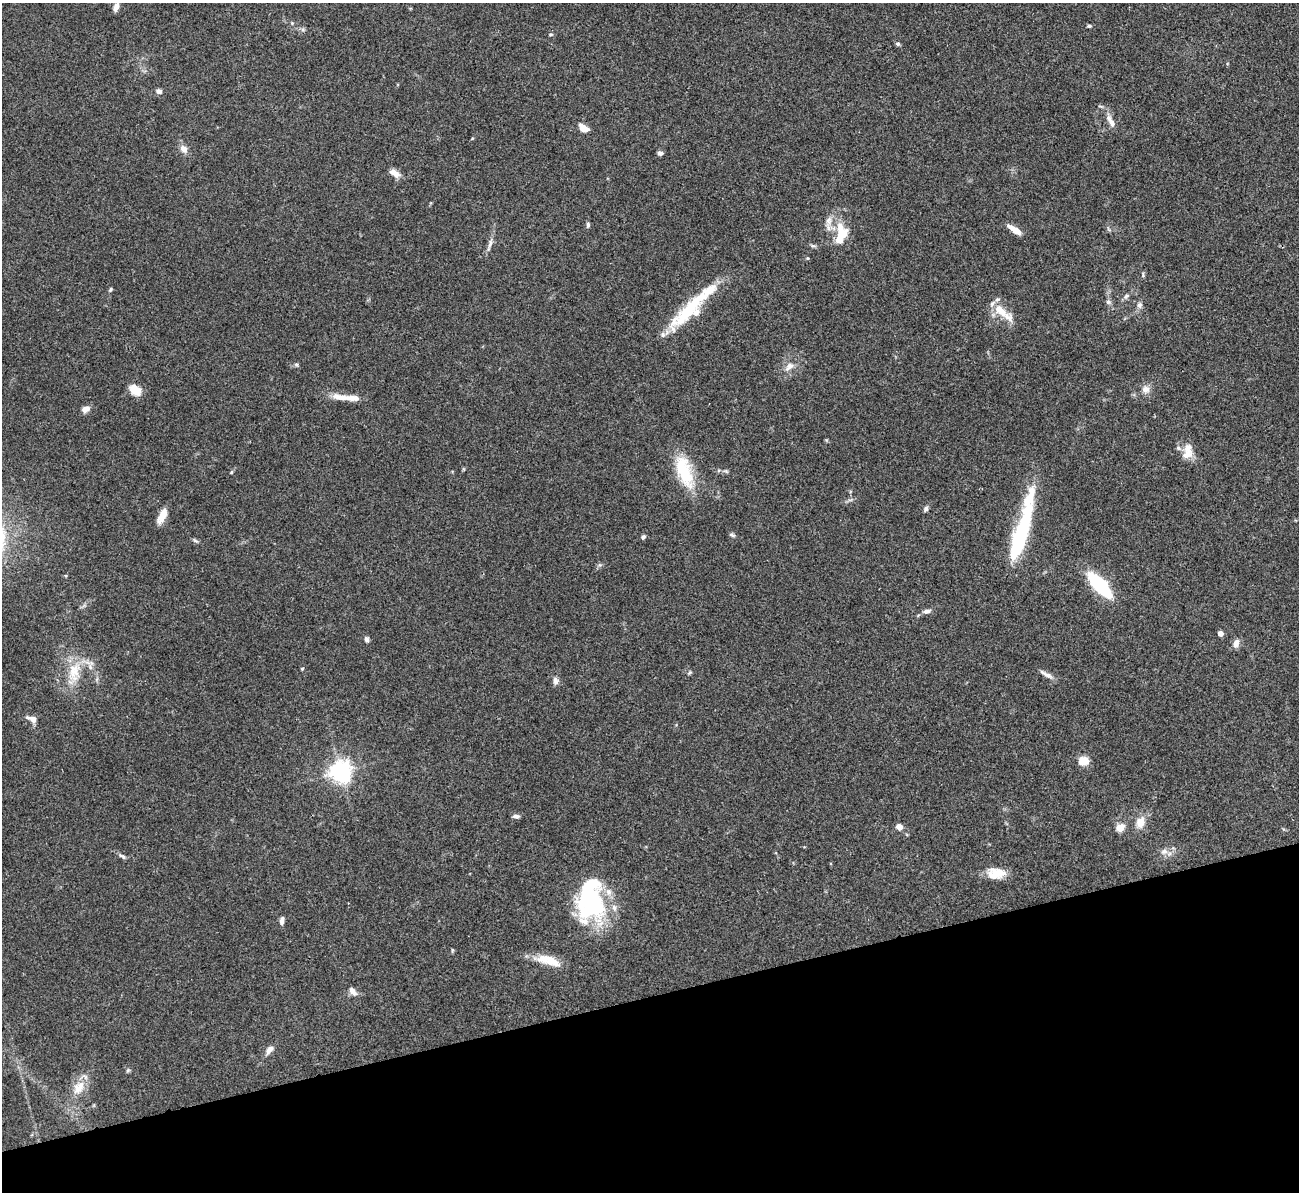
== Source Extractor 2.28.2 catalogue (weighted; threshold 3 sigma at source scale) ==
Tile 14 of 4 x 4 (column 2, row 4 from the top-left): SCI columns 1298-2594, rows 147-1336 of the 5190 x 5175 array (HDU 1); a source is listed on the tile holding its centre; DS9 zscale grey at full resolution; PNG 1301 x 1194 px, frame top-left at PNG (2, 3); no overlay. Shown black and unused: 16% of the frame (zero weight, under 3 of 4 exposures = <1% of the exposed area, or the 3 px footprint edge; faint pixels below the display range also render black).
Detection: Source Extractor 2.28.2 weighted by HDU 2 'WHT'; one run over the whole footprint, this tile lists its part. Background 0.0751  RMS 0.0058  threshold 0.026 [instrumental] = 3 sigma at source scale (4.5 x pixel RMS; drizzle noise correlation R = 1.50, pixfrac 1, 0.05/0.05 arcsec/px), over >= 5 px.
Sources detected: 84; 3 inside a brighter object's white glare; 1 long thin detection or spike segment (spike, bleed or trail) — not listed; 13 inside a brighter listed object's ellipse — not listed separately; the other 67 listed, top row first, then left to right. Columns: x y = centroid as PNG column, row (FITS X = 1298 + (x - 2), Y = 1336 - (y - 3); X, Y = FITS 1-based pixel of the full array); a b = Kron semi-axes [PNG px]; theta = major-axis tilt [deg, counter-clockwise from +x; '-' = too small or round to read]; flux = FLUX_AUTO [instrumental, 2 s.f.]
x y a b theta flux
116 7 10 6 70 2.9
292 23 5 4 - 0.66
1089 26 4 4 - 0.98
551 34 6 4 0 0.82
898 44 6 5 - 0.95
159 91 8 6 -22 1.8
1112 123 14 8 -57 3.2
584 128 14 8 -30 4.4
184 149 10 8 -47 3.6
660 153 6 5 - 1.6
394 173 14 7 -33 4.4
829 220 11 8 -90 3.8
588 225 7 4 90 1.1
1014 230 17 5 -34 6.2
841 234 29 15 80 16
490 243 13 5 71 2.4
813 246 7 4 -18 1
1143 275 8 5 -75 0.95
110 289 6 4 71 0.82
1126 296 7 5 70 1.3
1108 302 8 6 -1 1.3
1139 305 8 7 - 1.9
691 307 71 13 46 35
1008 317 27 11 -39 7.6
296 364 6 4 -1 0.93
789 367 15 7 45 4.1
1146 389 10 10 - 3.5
135 390 14 10 -39 8.2
340 397 24 8 -6 7
86 409 11 8 21 2.9
1188 454 16 12 32 5.8
684 471 45 17 -72 25
231 472 5 4 - 0.65
926 509 6 5 - 1.3
162 515 19 7 65 6.5
732 535 8 5 -27 1.1
643 537 6 5 - 1.1
195 541 8 4 -10 1.1
1100 585 25 9 -46 55
926 611 8 5 5 2.2
1220 633 5 5 - 2.8
366 639 6 6 - 1.4
1236 643 11 7 69 3.5
90 667 7 4 -72 1.4
302 669 5 3 - 0.52
74 672 30 15 74 16
690 672 7 4 31 0.83
1047 675 17 5 -26 3.1
555 681 11 7 -87 2.2
32 719 15 7 -22 3.1
1083 761 11 9 0 6.9
340 772 7 7 - 380
516 816 9 4 -1 1.4
1140 822 15 11 70 6.6
899 827 7 6 - 3.6
1120 828 5 5 - 18
1164 852 10 7 25 2.7
122 856 11 5 -34 1.6
996 873 22 12 -1 10
591 901 45 33 -70 58
282 920 10 5 85 2.1
452 950 6 3 -72 0.62
552 961 27 12 -25 9.6
352 991 10 6 -49 3.4
270 1049 13 7 50 3.3
128 1070 6 4 44 0.85
79 1088 22 12 49 9.2